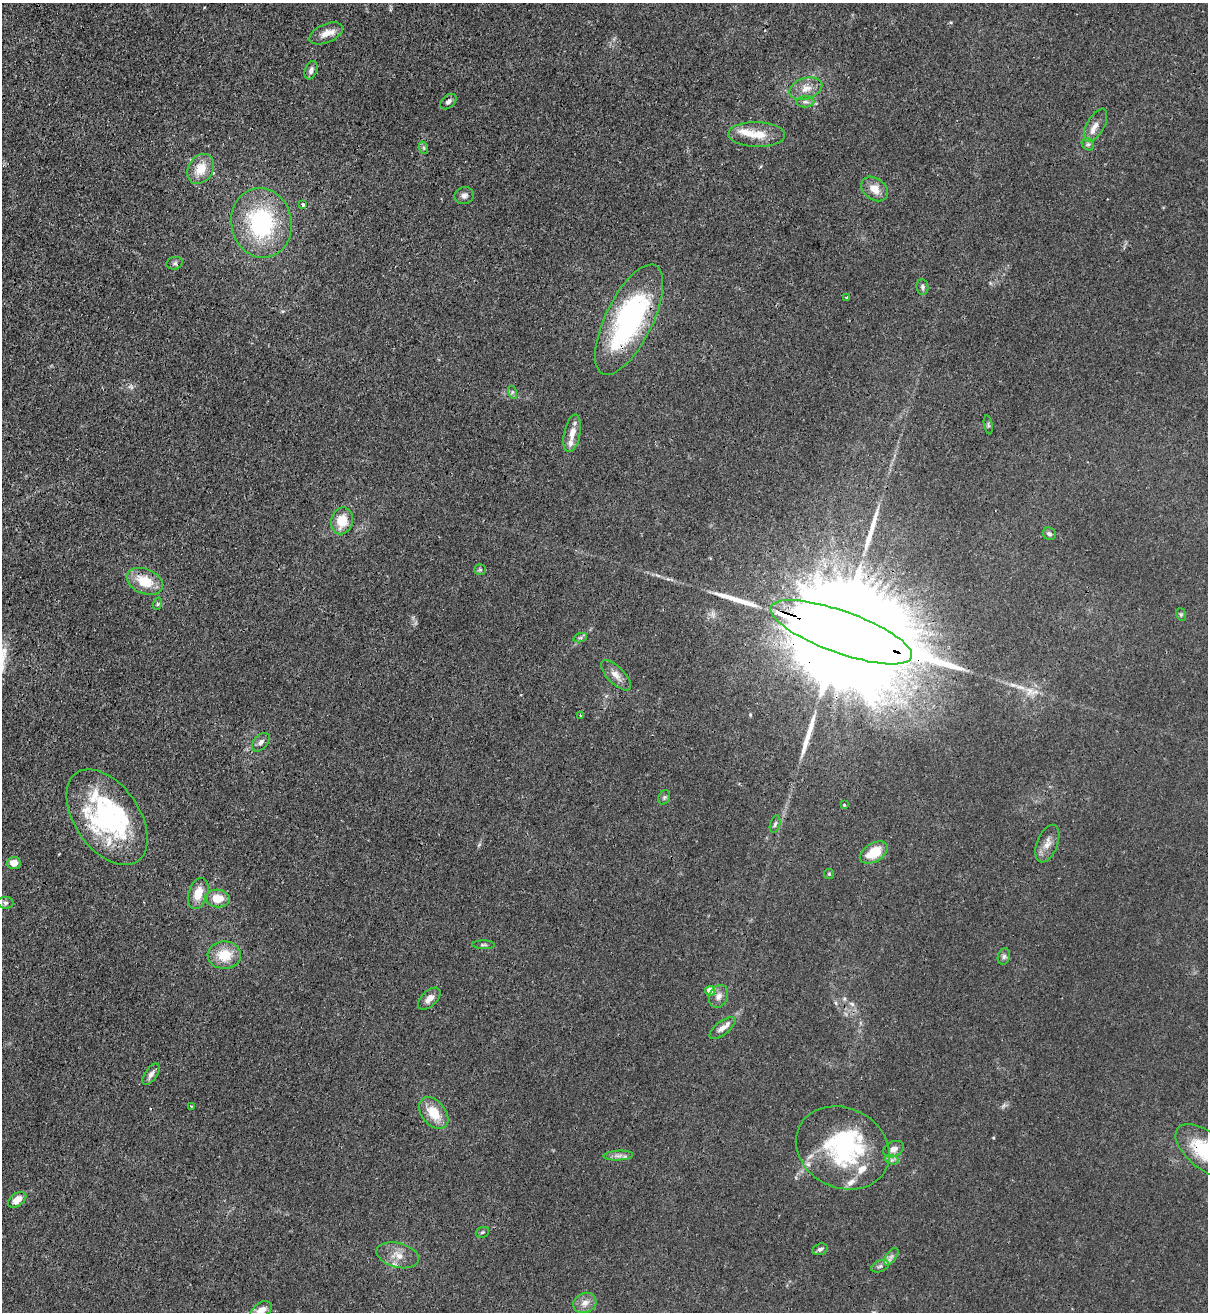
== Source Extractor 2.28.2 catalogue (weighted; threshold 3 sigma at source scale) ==
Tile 11 of 4 x 4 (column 3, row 3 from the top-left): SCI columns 2756-3961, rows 1342-2651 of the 5386 x 5315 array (HDU 1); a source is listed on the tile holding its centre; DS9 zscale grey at full resolution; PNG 1210 x 1314 px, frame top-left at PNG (2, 3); each listed source drawn as its Kron ellipse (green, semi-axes under 4 px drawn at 4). Shown black and unused: <1% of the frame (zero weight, under 3 of 4 exposures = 7% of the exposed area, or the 3 px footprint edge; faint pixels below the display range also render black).
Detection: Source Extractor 2.28.2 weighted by HDU 2 'WHT'; one run over the whole footprint, this tile lists its part. Background 0.0226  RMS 0.0029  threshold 0.013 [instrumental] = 3 sigma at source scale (4.5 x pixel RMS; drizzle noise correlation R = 1.50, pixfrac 1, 0.05/0.05 arcsec/px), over >= 5 px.
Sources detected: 84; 1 too faint to see at this stretch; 2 inside a brighter object's white glare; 3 cosmic-ray / hot-pixel residue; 3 long thin detections or spike segments (spike, bleed or trail) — neither listed nor drawn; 9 inside a brighter listed object's ellipse — not listed separately; the other 66 listed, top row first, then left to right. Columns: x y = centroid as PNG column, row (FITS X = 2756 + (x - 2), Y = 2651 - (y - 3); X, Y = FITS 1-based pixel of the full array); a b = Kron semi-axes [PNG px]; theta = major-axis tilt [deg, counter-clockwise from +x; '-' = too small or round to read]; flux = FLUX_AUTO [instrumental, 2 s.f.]
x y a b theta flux
326 33 18 9 23 2.8
311 70 10 6 69 1.1
806 89 17 10 17 3.4
448 102 9 6 41 1.1
805 102 9 5 3 0.99
1095 125 18 8 61 2.3
757 135 28 12 -1 6
1088 144 7 5 -42 0.61
424 148 6 4 -71 0.4
201 169 16 12 57 5.6
875 189 15 10 -37 3.3
464 196 10 8 19 1.3
303 205 4 3 - 1.8
261 223 35 30 -79 33
175 263 8 6 14 0.76
922 287 8 6 -82 0.73
846 297 3 2 - 0.23
629 320 60 23 64 54
512 392 6 4 -73 0.49
988 425 9 3 -79 0.43
572 433 19 8 78 3.2
342 521 13 11 76 5.9
1049 534 7 6 - 0.77
480 570 6 5 - 0.51
145 581 19 12 -23 7.8
157 604 6 4 72 0.45
1181 614 6 5 - 0.44
841 632 75 21 -20 25000
580 638 7 4 18 0.57
616 675 19 8 -46 2.6
581 716 3 3 - 0.29
261 742 11 6 48 1.3
664 797 7 5 69 0.53
844 805 4 3 - 0.33
107 817 54 32 -55 43
775 824 9 5 73 0.7
1047 843 20 10 69 2.6
874 852 15 9 31 7.7
14 863 7 6 - 2.6
829 874 5 5 - 0.38
198 893 16 9 72 4.4
218 898 12 8 -6 4.9
5 903 8 6 -4 0.72
483 945 11 3 -1 0.51
224 955 17 13 2 7.2
1004 956 8 6 73 0.81
710 991 5 5 - 4.2
719 996 12 9 62 1.8
429 999 14 7 45 2.3
722 1028 16 6 38 2
151 1074 12 6 56 1.3
191 1106 3 3 - 0.23
434 1113 18 12 -50 6.7
843 1148 48 40 -27 37
893 1149 11 7 26 2
1206 1151 36 18 -38 19
618 1155 15 5 3 1.5
892 1160 7 4 -17 0.75
17 1200 10 6 35 2.9
482 1232 7 5 22 0.51
820 1249 8 5 16 0.91
398 1255 22 12 -14 4.1
891 1257 10 5 55 1.1
880 1266 9 5 21 0.79
585 1303 12 10 24 2.2
261 1310 12 7 34 3.1
Overlapping masked pixels (flux is a lower limit): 3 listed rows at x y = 629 320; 841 632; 1206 1151
Isophote crosses this tile's border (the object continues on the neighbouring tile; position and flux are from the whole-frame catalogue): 2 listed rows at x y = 1206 1151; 261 1310